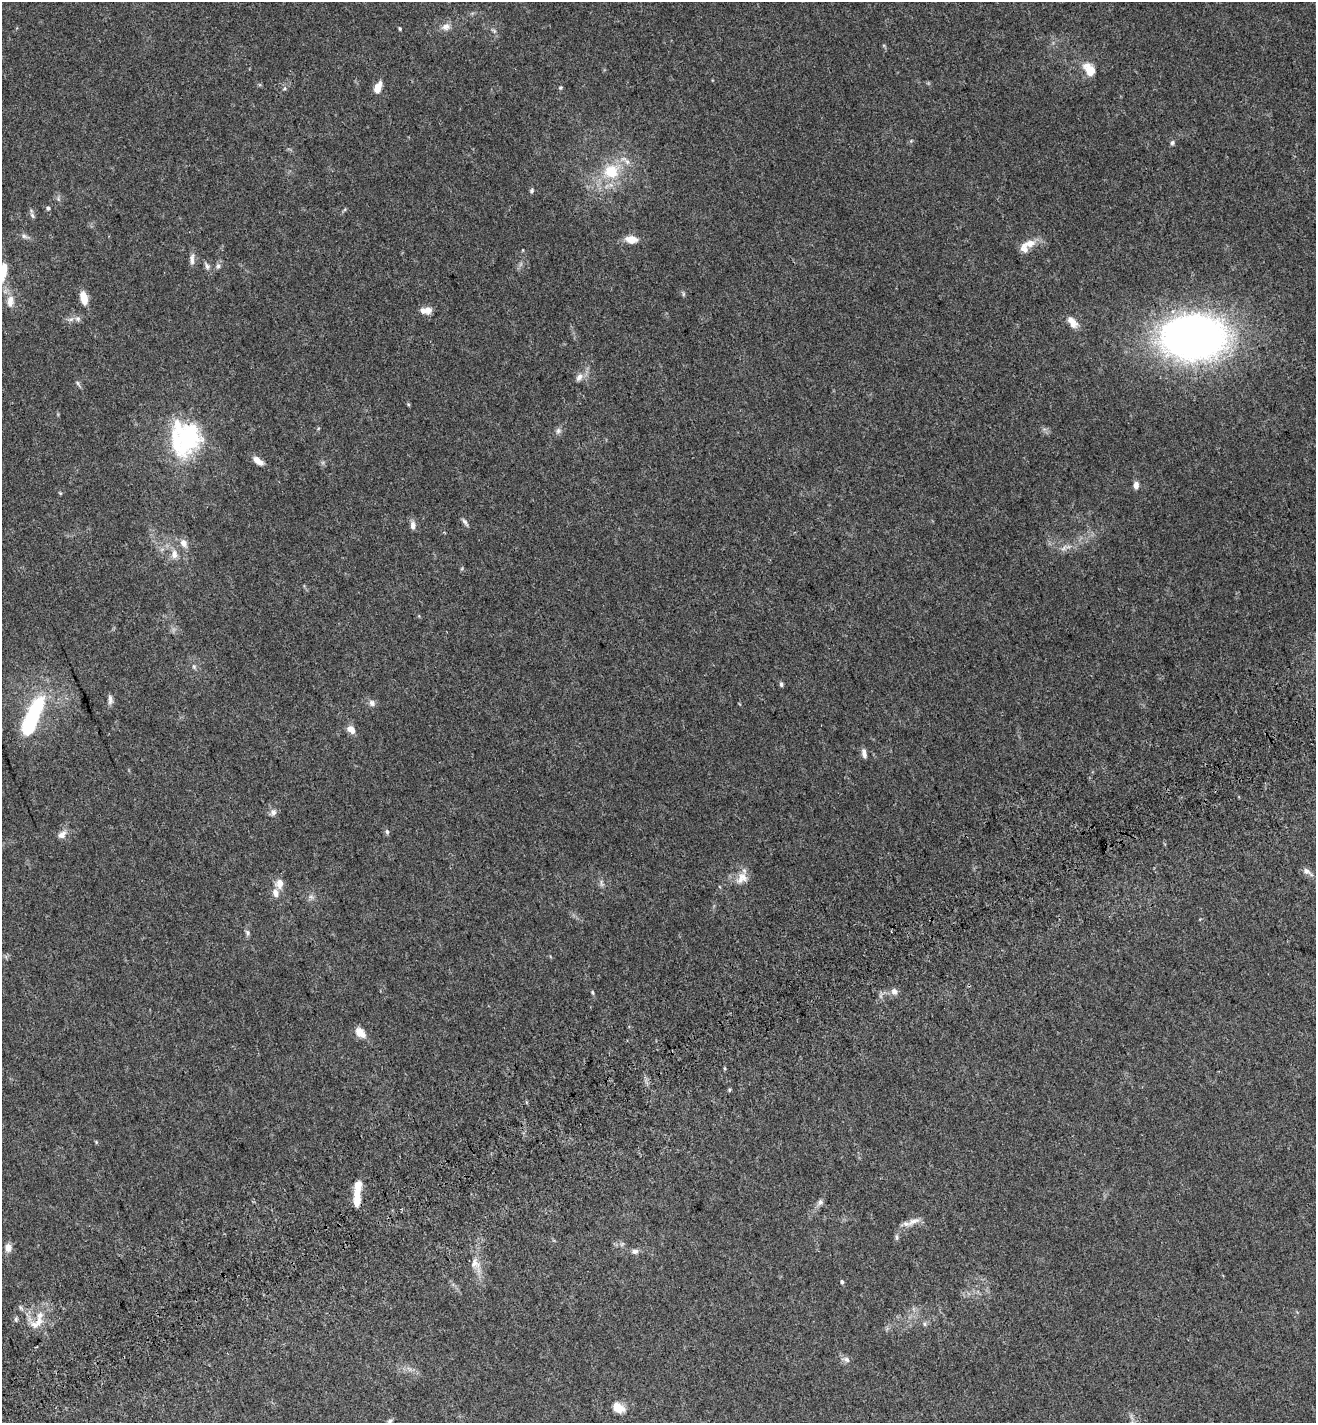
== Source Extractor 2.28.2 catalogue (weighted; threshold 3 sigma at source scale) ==
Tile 7 of 4 x 4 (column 3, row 2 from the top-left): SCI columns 2897-4210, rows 2933-4353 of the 5737 x 5870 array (HDU 1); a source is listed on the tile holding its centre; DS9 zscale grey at full resolution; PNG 1318 x 1425 px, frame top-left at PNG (2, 2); no overlay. Shown black and unused: <1% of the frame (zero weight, under 3 of 5 exposures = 6% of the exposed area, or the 3 px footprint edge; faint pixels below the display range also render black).
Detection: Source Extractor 2.28.2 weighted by HDU 2 'WHT'; one run over the whole footprint, this tile lists its part. Background 0.0302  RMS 0.0027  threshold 0.0122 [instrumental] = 3 sigma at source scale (4.5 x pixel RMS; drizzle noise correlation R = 1.50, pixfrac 1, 0.0396/0.0396 arcsec/px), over >= 5 px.
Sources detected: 80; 2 inside a brighter object's white glare — not listed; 5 inside a brighter listed object's ellipse — not listed separately; the other 73 listed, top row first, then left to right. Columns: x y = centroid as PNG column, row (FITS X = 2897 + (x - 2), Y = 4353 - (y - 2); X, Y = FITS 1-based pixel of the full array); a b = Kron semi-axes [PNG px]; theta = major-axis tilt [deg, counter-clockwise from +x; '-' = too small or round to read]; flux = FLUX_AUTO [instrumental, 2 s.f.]
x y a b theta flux
446 27 13 9 7 1.5
400 28 4 3 - 0.31
494 31 7 4 -55 0.48
1089 69 19 12 -55 3.7
285 88 6 4 89 0.38
378 88 13 7 69 2.7
561 88 6 4 43 0.32
1172 143 6 5 - 0.52
611 171 21 20 - 9
532 190 6 5 - 0.47
48 208 5 4 - 0.47
32 215 8 5 -71 0.63
24 236 8 6 -16 0.73
631 239 13 8 -4 3.1
1030 243 15 10 13 2.7
192 259 15 6 -89 1.3
207 266 9 6 -61 0.88
218 266 8 6 -90 0.69
3 272 27 9 79 4.2
683 294 6 4 90 0.36
84 298 14 7 -75 3.5
10 301 17 9 85 2.4
428 310 11 8 -85 1.4
78 319 8 7 - 0.9
1072 322 18 9 -52 2.3
1193 337 62 42 1 140
579 377 12 8 52 1.4
78 383 9 4 -63 0.49
408 404 5 4 - 0.29
558 431 8 6 75 0.77
188 437 47 31 76 24
258 460 13 6 -37 2
1136 485 8 6 87 1.3
60 493 5 4 - 0.26
465 522 13 4 -55 0.7
413 525 10 7 -88 1.2
183 543 12 9 -60 1.6
1063 548 8 5 46 0.74
174 554 13 9 86 1.8
194 667 6 5 - 0.45
781 684 6 4 -82 0.56
110 699 13 5 -90 0.96
372 703 9 7 -57 1
33 716 49 14 67 23
351 729 10 7 -47 2.1
864 753 11 5 -78 1.1
273 812 9 7 90 1
387 832 7 5 -75 0.52
62 834 12 8 41 1.5
1306 871 12 7 -28 1.1
742 878 18 13 44 2.9
601 883 12 3 -80 0.67
279 884 13 10 87 2.1
311 897 7 4 -18 0.54
248 932 8 6 -57 0.59
894 991 9 8 - 1.2
592 992 6 4 -73 0.32
360 1032 16 10 -47 2.3
729 1090 6 3 71 0.29
358 1188 20 8 80 4
820 1202 9 7 73 0.82
913 1221 20 7 22 2.1
896 1237 8 4 -90 0.5
8 1248 11 9 -83 1.6
635 1251 8 7 - 0.89
475 1263 14 12 -52 2.2
842 1282 5 4 - 0.42
16 1319 6 5 - 0.48
37 1323 25 11 42 4
924 1324 6 4 -89 0.42
846 1359 10 7 -32 0.97
618 1408 13 9 -23 3.8
389 1421 9 6 43 0.61
Isophote crosses this tile's border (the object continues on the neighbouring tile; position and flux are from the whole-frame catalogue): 2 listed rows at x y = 3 272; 389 1421